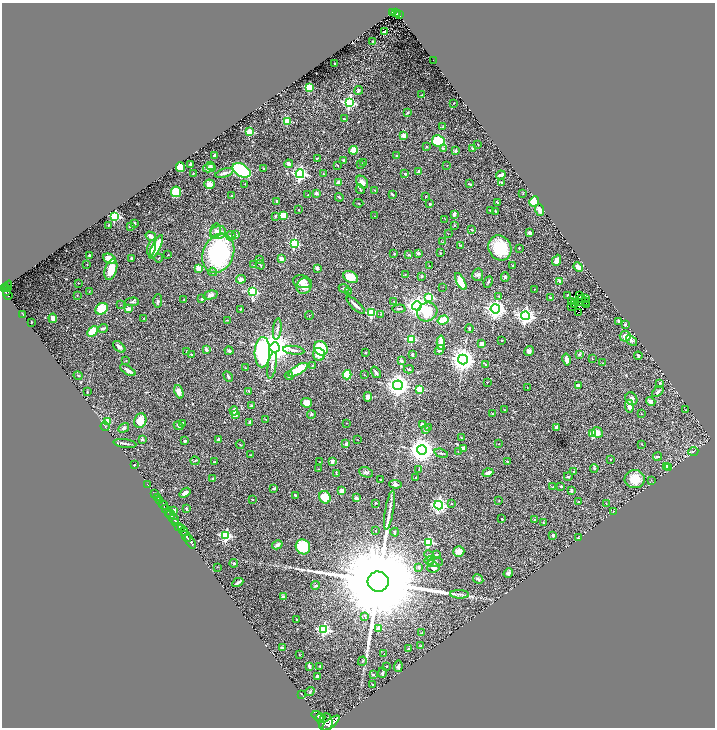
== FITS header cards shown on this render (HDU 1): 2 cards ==
NAXIS1  =                 1425
NAXIS2  =                 1451

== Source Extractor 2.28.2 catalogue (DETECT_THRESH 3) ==
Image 1425 x 1451 px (HDU 1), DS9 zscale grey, zoomed out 1/2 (1 PNG px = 2 x 2 image px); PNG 717 x 730 px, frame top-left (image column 1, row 1450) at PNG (2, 3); each listed source drawn as its Kron ellipse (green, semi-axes under 4 px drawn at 4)
Background 0.457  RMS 0.023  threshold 0.0689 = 3 sigma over >= 5 px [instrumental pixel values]
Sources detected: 432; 36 cannot appear on this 1/2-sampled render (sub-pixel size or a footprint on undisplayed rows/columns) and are neither listed nor drawn; the other 396 listed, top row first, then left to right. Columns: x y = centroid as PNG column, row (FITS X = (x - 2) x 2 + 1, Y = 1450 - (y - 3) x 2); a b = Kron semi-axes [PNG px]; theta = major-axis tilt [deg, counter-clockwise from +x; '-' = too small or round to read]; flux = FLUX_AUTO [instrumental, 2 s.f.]
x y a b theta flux
393 12 2 2 - 88
395 13 3 2 - 66
397 14 3 2 - 85
399 15 3 1 - 43
384 32 2 2 - 3.8
373 41 2 1 - 2
433 60 2 1 - 14
335 64 3 2 - 5.6
309 87 3 3 - 190
358 90 5 3 - 8.6
421 95 3 2 - 2.2
349 103 4 4 - 570
454 103 2 1 - 2.4
407 113 3 2 - 4.1
344 119 2 2 - 12
287 122 3 2 - 110
443 127 4 3 - 3.9
249 132 3 3 - 160
404 136 2 2 - 70
438 141 6 5 - 170
478 144 2 2 - 2.5
427 146 2 2 - 2.2
443 149 3 3 - 3.7
473 149 3 3 - 8.5
353 150 4 4 - 45
455 151 2 2 - 15
214 155 3 2 - 8.7
396 156 2 2 - 3.3
317 158 2 2 - 2.4
344 160 3 2 - 5.2
364 163 3 2 - 2.4
191 164 2 2 - 11
288 164 4 3 - 13
360 164 2 2 - 6.7
211 165 4 3 - 14
447 165 2 1 - 1.2
338 166 3 2 - 2.3
180 167 5 4 - 59
209 168 6 4 13 15
264 169 3 2 - 2.4
242 170 10 6 -30 530
419 172 4 3 - 21
193 173 2 2 - 3
224 173 9 4 18 16
300 174 4 4 - 950
323 174 2 2 - 2.1
405 174 3 2 - 7.3
501 175 5 2 - 24
339 182 4 3 - 27
362 182 7 5 -50 22
501 182 2 2 - 12
209 184 5 5 - 29
245 184 2 2 - 2.6
469 184 4 3 - 3.7
360 189 5 2 - 3.2
375 190 2 2 - 1.9
176 192 5 5 - 120
316 193 2 2 - 31
523 193 3 2 - 2.2
392 194 3 2 - 4.4
308 195 2 2 - 4.9
231 196 3 2 - 2.9
425 196 3 2 - 2.1
339 197 4 2 - 3.9
277 201 4 2 - 6.4
534 201 5 4 - 120
358 203 5 2 - 2.7
498 203 4 3 - 2.9
430 204 2 2 - 16
299 209 2 2 - 2
490 210 2 2 - 3.8
540 210 6 4 -70 25
495 211 3 2 - 4
454 214 4 3 - 14
283 215 4 3 - 71
115 216 3 3 - 480
275 216 4 3 - 4
374 216 2 2 - 1.4
445 219 3 2 - 1.3
135 223 3 3 - 4.2
109 225 2 2 - 3.1
454 225 4 2 - 2.4
130 226 4 3 - 5.2
472 230 4 2 - 2.2
216 231 7 5 78 17
218 233 8 6 19 28
529 233 3 3 - 11
448 234 2 1 - 1.6
235 235 4 3 - 6.1
151 236 5 3 - 20
231 236 5 4 - 9
442 242 4 1 - 2.1
294 243 4 3 - 390
460 245 4 2 - 2.5
156 247 13 4 65 91
151 248 8 3 78 31
500 248 13 11 -62 170
519 248 2 2 - 2.1
218 253 20 15 68 620
418 253 3 3 - 12
441 253 2 2 - 2.1
394 254 3 2 - 2.2
89 255 2 2 - 6.6
168 255 2 2 - 1.8
408 255 2 2 - 14
159 258 4 2 - 2.6
109 259 6 5 - 51
131 259 3 2 - 5.5
281 259 4 3 - 23
260 260 3 2 - 2.5
557 260 6 3 66 22
87 265 2 1 - 1.5
254 265 2 2 - 1.4
260 265 5 2 - 4.4
429 266 2 1 - 1.5
513 266 3 2 - 5.9
578 267 5 3 - 37
199 268 4 3 - 42
317 268 3 2 - 19
111 269 11 6 72 58
213 272 4 3 - 5.2
405 275 2 2 - 1.8
478 275 6 5 - 11
422 276 3 3 - 4.6
350 277 8 5 -26 66
505 277 5 4 - 7.1
241 279 5 3 - 25
560 281 2 2 - 45
302 282 9 6 -14 31
461 282 9 4 -62 84
488 282 6 3 65 4.4
78 283 2 2 - 2.4
8 286 6 4 72 350
304 286 8 7 - 33
443 287 2 2 - 1.5
3 288 3 2 - 380
6 288 2 1 - 110
344 288 5 3 - 6.3
534 289 2 2 - 1.6
348 291 2 1 - 1.3
6 292 4 2 - 250
89 292 2 1 - 1.3
253 292 3 3 - 330
8 295 5 2 - 210
211 295 7 4 13 12
567 295 3 2 - 3
580 295 2 1 - 2.4
77 296 2 2 - 1.7
499 296 3 3 - 3
429 297 3 3 - 180
550 297 2 2 - 3.8
582 298 2 1 - 2.8
202 299 3 2 - 5.2
585 299 2 1 - 2.4
184 300 2 2 - 2.6
158 301 7 3 87 6.3
571 301 3 2 - 2.8
586 301 2 1 - 4.7
132 302 7 3 1 6.9
394 302 3 2 - 2.5
580 302 2 1 - 1.5
575 304 3 1 - 2.5
586 304 2 1 - 260
120 305 2 2 - 1.3
356 305 12 3 -42 19
417 306 4 4 - 2500
571 306 3 1 - 1.2
102 309 7 5 33 140
128 309 4 3 - 16
241 309 3 2 - 3.5
399 309 6 3 4 6.5
495 309 5 4 - 2200
427 312 10 9 - 110
579 312 2 1 - 4.1
371 313 3 3 - 280
381 314 3 2 - 2.6
23 315 3 2 - 4.1
309 315 4 1 - 1.8
525 316 4 4 - 1400
53 318 5 3 - 25
144 318 3 2 - 3.7
227 320 3 1 - 2.3
443 320 6 4 19 100
619 321 3 2 - 5.6
31 322 2 2 - 2.9
625 325 2 2 - 18
103 328 5 3 - 7.3
277 329 11 3 83 13
469 329 4 2 - 4
93 331 6 4 46 82
625 336 5 5 - 33
412 339 3 3 - 250
502 340 2 2 - 3.2
631 340 6 3 -38 8.8
441 343 7 3 -86 50
482 343 3 3 - 14
119 347 7 4 -40 16
275 347 5 5 - 8400
321 348 7 6 - 170
206 350 4 3 - 14
294 350 11 3 -8 13
440 350 5 3 - 14
229 351 4 3 - 7.8
529 351 5 4 - 11
187 352 4 3 - 5
262 352 15 7 88 690
365 353 2 2 - 2
191 354 2 2 - 3.9
319 354 6 5 - 40
412 354 3 2 - 5.7
579 354 4 3 - 6.2
638 356 4 3 - 6.1
592 358 3 2 - 1.6
566 359 6 3 -77 12
126 360 3 2 - 3
463 360 5 5 - 4300
401 361 2 2 - 27
602 363 2 2 - 1.3
486 365 3 2 - 2.6
272 366 14 3 81 15
312 366 4 2 - 4.3
245 368 3 2 - 2.5
409 369 5 3 - 6.2
128 370 8 4 -32 15
298 370 11 4 31 130
376 372 6 3 -55 10
78 375 5 3 - 5.2
347 375 5 4 - 110
364 375 2 1 - 1.4
289 376 4 3 - 7.6
228 377 6 3 -60 7.2
487 382 4 2 - 2
660 383 3 2 - 3.2
398 385 5 5 - 3500
578 385 3 2 - 7.7
527 387 2 1 - 1.1
420 389 3 3 - 190
249 391 3 2 - 3.7
87 392 3 2 - 2.7
179 392 7 4 -68 35
658 392 7 3 41 13
368 397 5 4 - 21
631 399 7 5 -58 20
651 402 5 3 - 17
306 403 5 5 - 37
251 405 3 3 - 3.3
629 406 6 3 -84 37
504 410 2 2 - 3.3
685 410 3 2 - 2.1
234 411 5 4 - 19
311 414 4 3 - 8
492 414 3 3 - 4.2
641 414 2 2 - 2.2
235 415 4 3 - 37
265 419 3 2 - 2.1
107 421 3 2 - 64
140 421 7 6 - 58
250 422 3 3 - 5.3
183 423 3 2 - 4
347 423 2 1 - 1.9
422 424 3 2 - 9.1
105 426 5 2 - 3.1
179 426 5 3 - 6.5
428 427 4 3 - 5.5
556 427 4 2 - 18
124 428 6 4 33 7.6
425 430 3 2 - 3.9
597 432 6 5 - 27
592 434 3 3 - 140
461 437 3 2 - 2.3
142 439 2 2 - 21
218 439 4 3 - 8
357 439 2 1 - 1.4
185 441 4 3 - 6.3
125 443 11 3 -8 8.9
346 444 2 2 - 40
499 444 2 2 - 1.5
642 444 2 2 - 1.5
240 445 4 2 - 2.9
464 448 4 4 - 16
422 450 5 5 - 5200
693 451 5 2 - 2.9
458 452 2 2 - 1.5
441 453 7 3 -17 5.5
250 455 2 2 - 3.4
657 457 4 3 - 6.8
610 460 2 2 - 1.9
195 461 4 2 - 2.8
332 461 4 3 - 16
508 461 3 2 - 3.7
215 462 3 2 - 2.2
320 462 2 2 - 1.4
134 465 2 2 - 2.6
667 466 3 3 - 13
594 468 4 3 - 5.5
669 468 4 3 - 16
318 469 2 2 - 1.7
419 469 4 3 - 3.5
574 471 2 2 - 4.1
366 472 7 5 -21 9.4
488 473 5 3 - 23
336 474 2 2 - 2.7
416 477 2 2 - 3.1
568 477 4 3 - 4.1
213 479 2 2 - 9
380 479 2 1 - 2.5
635 479 10 9 - 77
651 480 2 1 - 1.2
395 484 6 3 -5 9.9
148 485 3 1 - 15
561 486 3 3 - 5.4
553 487 3 3 - 5.1
274 489 3 3 - 5.9
342 491 4 3 - 25
571 491 4 3 - 6.3
154 493 3 1 - 55
185 493 6 3 36 17
295 495 3 2 - 3.5
157 497 2 1 - 120
325 497 6 5 - 110
356 498 3 3 - 15
252 500 2 1 - 2.2
160 501 3 2 - 240
499 501 3 2 - 1.4
579 502 2 2 - 7.7
376 503 3 2 - 2.4
451 503 3 2 - 2.3
606 503 2 2 - 1.7
163 505 5 2 - 950
439 505 4 4 - 1200
166 509 3 2 - 290
186 509 4 2 - 5.9
174 510 4 3 - 9.7
389 510 20 3 81 22
613 511 2 2 - 1.9
169 512 2 2 - 750
170 514 4 3 - 1500
174 519 5 3 - 670
502 519 3 2 - 2.9
534 520 2 2 - 3.6
176 523 3 2 - 340
543 523 3 2 - 2.1
179 526 4 3 - 440
181 529 3 1 - 180
183 531 4 2 - 350
375 531 2 2 - 1.5
395 532 4 3 - 7.2
226 535 4 4 - 520
553 535 3 3 - 6.2
186 536 6 2 -54 1200
579 538 3 2 - 1.9
190 542 8 2 -57 1400
428 542 4 3 - 250
277 545 5 4 - 9.4
303 547 7 7 - 160
459 552 5 5 - 40
429 555 6 4 -47 9.8
436 555 4 3 - 4.7
429 560 5 3 - 14
435 562 7 5 7 12
234 563 4 3 - 4.2
217 567 3 2 - 1.4
419 567 2 2 - 16
434 568 6 5 - 18
508 573 5 4 - 9.2
478 579 5 4 - 8.5
238 582 6 2 28 11
378 582 10 10 - 160000
315 586 4 3 - 4.7
459 594 9 2 -2 9.5
284 597 2 2 - 51
365 616 4 3 - 4.7
296 620 3 2 - 1.8
379 628 3 2 - 68
324 629 4 4 - 550
422 633 3 2 - 2.3
421 646 3 3 - 4.3
282 648 3 2 - 18
408 649 3 3 - 4.9
384 654 3 2 - 1.4
299 655 2 2 - 2
362 661 4 3 - 4.7
309 666 4 2 - 8.1
320 666 2 2 - 5.5
386 666 2 2 - 6.9
398 666 6 4 82 10
382 673 5 2 - 8.3
373 675 4 3 - 6.1
318 677 3 2 - 13
373 684 2 2 - 3
310 692 5 3 - 4.9
301 694 2 2 - 1.4
318 716 7 3 -19 1700
320 718 4 3 - 1900
326 722 9 7 84 4300
331 723 10 4 37 3800
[36 sub-pixel or undisplayed-footprint detections neither listed nor drawn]